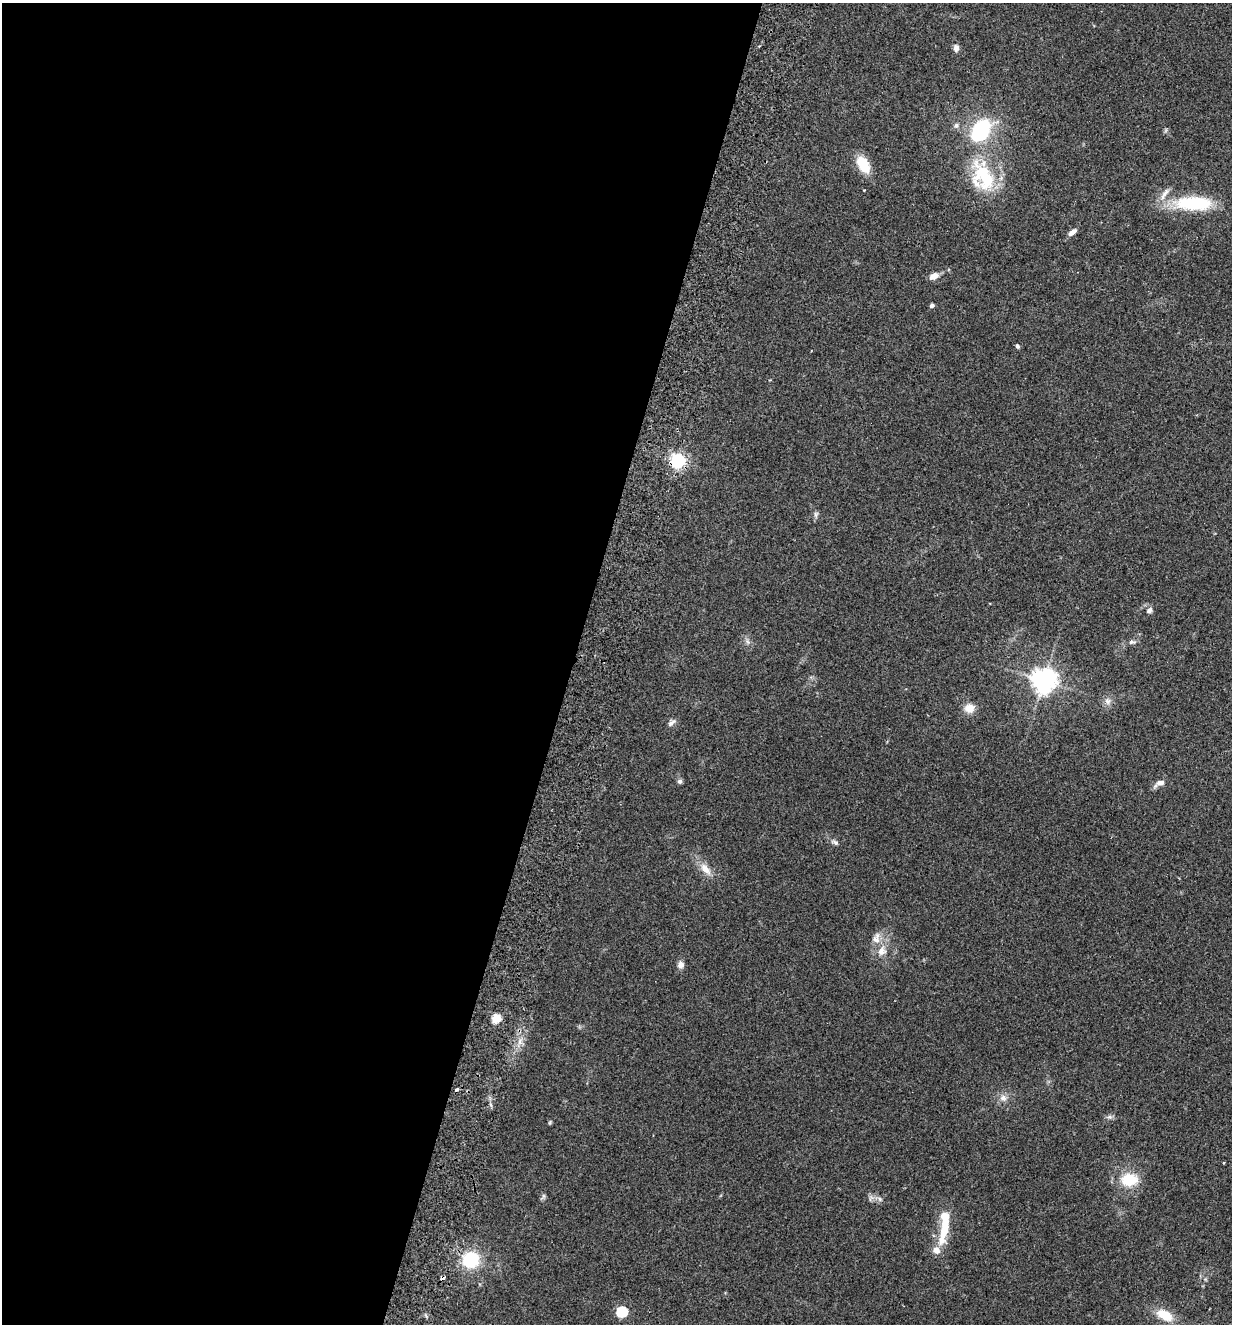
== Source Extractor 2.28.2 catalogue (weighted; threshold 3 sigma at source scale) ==
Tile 5 of 4 x 4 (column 1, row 2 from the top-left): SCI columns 189-1418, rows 2671-3992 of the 5425 x 5337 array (HDU 1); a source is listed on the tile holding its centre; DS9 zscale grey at full resolution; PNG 1234 x 1326 px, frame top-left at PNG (2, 3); no overlay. Shown black and unused: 46% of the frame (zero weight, under 2 of 3 exposures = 3% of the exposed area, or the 3 px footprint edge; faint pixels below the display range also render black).
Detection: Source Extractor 2.28.2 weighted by HDU 2 'WHT'; one run over the whole footprint, this tile lists its part. Background 0.152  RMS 0.01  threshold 0.047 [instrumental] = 3 sigma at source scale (4.5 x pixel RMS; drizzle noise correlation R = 1.50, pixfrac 1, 0.05/0.05 arcsec/px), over >= 5 px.
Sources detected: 42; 1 inside a brighter object's white glare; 2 cosmic-ray / hot-pixel residue — not listed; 3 inside a brighter listed object's ellipse — not listed separately; the other 36 listed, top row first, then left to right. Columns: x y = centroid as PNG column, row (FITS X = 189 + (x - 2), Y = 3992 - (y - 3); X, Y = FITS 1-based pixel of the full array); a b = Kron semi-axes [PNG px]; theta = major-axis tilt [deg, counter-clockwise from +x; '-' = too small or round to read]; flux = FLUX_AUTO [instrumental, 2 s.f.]
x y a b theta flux
956 48 9 6 81 4.3
956 125 7 6 - 2.8
980 130 29 20 56 64
863 164 20 11 -61 25
983 177 45 29 -65 66
1195 203 50 17 -2 60
1072 232 10 5 38 5.9
934 276 11 7 26 7.1
932 305 4 4 - 2.9
1017 346 5 4 - 2
678 461 6 6 - 260
815 514 9 4 -90 2.4
1149 610 7 6 - 3.6
1132 642 11 5 3 3.2
1043 680 8 7 - 940
1107 701 9 8 - 4.9
969 708 12 12 - 10
671 723 13 6 41 3.6
680 781 7 6 - 2.2
1160 783 14 7 25 6.2
835 842 9 6 -28 2.8
705 869 19 9 -49 11
876 938 16 10 73 8.9
882 951 14 12 63 11
681 965 8 7 - 5.1
496 1019 5 5 - 45
1003 1098 10 8 18 5.6
1109 1117 8 4 0 2.5
550 1122 6 4 78 1.2
1129 1180 21 16 4 30
543 1196 7 4 90 2
880 1199 6 6 - 2.4
945 1227 35 11 78 27
470 1260 15 15 - 50
622 1312 6 5 - 87
1164 1315 20 11 -28 21
Overlapping masked pixels (flux is a lower limit): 1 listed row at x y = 678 461